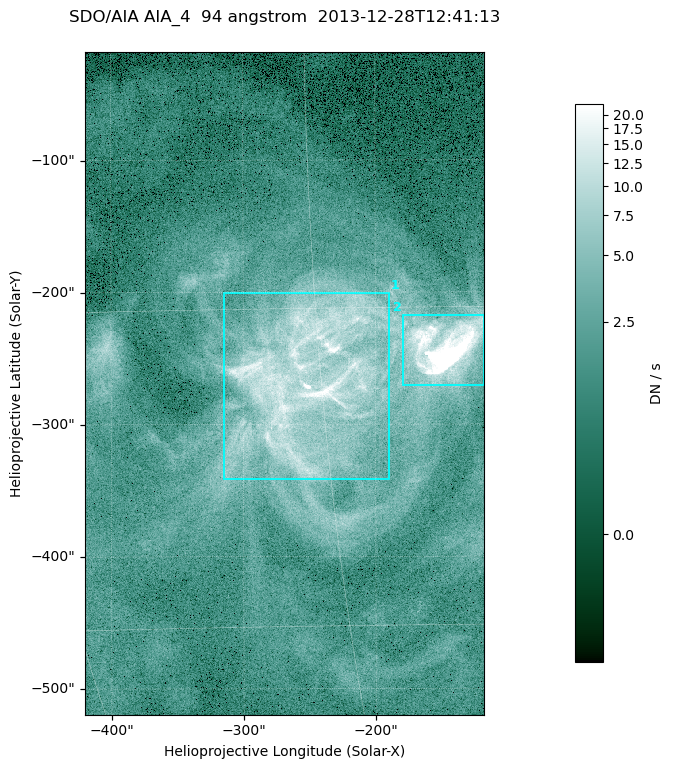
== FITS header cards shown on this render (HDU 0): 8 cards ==
TELESCOP= 'SDO/AIA '
INSTRUME= 'AIA_4   '
WAVELNTH=                   94
WAVEUNIT= 'angstrom'
DATE-OBS= '2013-12-28T12:41:13.12'
CTYPE1  = 'HPLN-TAN'
CTYPE2  = 'HPLT-TAN'
BUNIT   = 'DN / s  '

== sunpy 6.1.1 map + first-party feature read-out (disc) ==
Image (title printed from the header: SDO/AIA AIA_4  94 angstrom  2013-12-28T12:41:13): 503 x 835 px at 0.6 arcsec/px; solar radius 976 arcsec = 1626 px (partial field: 5.1% of the solar disc is inside the frame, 100% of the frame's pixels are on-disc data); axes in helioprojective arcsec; data unit DN / s (BUNIT, on the colour bar)
Orientation: roll -0.138 deg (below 1 deg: not rotated)
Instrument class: DISC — disc imager (sunpy class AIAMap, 94 A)
Bright regions (active regions / flare kernels): reference = the on-disc median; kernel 5 px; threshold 5 sigma = 5.82 DN / s over a disc level ~1.65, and >= 1.15x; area >= 420 px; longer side >= 6 px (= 3.6 arcsec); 2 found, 2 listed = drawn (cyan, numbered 1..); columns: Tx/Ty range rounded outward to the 2 arcsec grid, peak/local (2 s.f.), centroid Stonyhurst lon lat
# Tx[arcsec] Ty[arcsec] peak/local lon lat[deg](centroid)
1 -316..-188 -342..-200 48 -16 -18
2 -180..-116 -272..-216 40 -9 -17